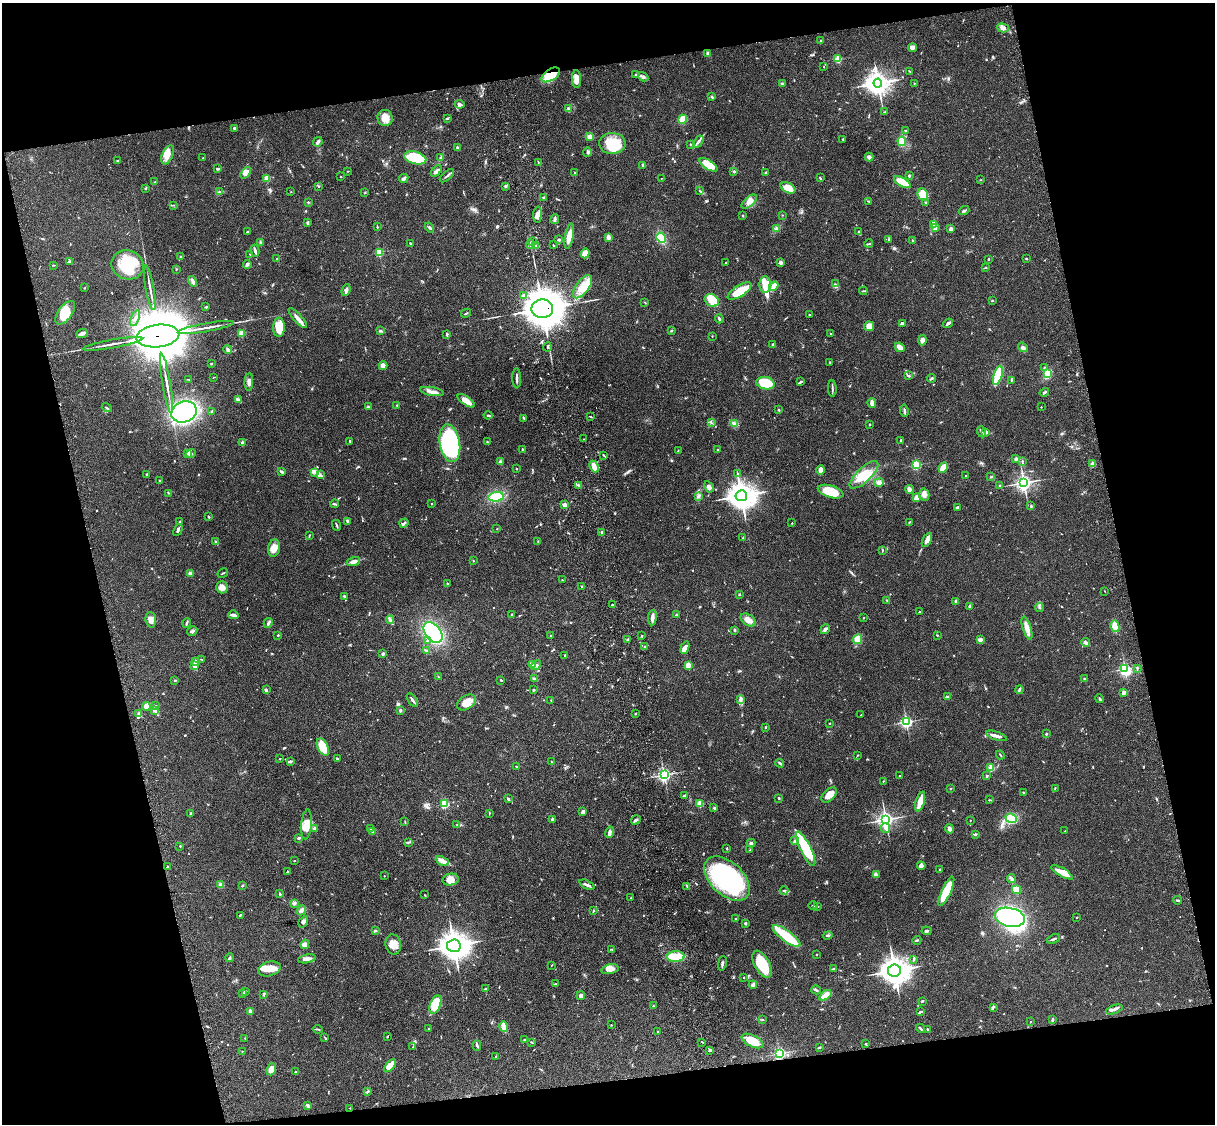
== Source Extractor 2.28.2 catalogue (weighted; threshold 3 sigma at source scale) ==
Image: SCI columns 121-4969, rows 276-4762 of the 5087 x 4925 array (HDU 1 of 3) = the unmasked area's bounding box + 8 px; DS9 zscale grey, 4 x 4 block average (1 PNG px = mean of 4 x 4 image px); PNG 1217 x 1126 px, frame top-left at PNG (2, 3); each listed source drawn as its Kron ellipse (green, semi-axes under 4 px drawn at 4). Shown black and unused: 26% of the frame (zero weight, under 3 of 4 exposures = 6% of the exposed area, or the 3 px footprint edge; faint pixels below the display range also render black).
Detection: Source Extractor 2.28.2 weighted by HDU 2 'WHT'. Background 0.0863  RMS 0.0061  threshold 0.0276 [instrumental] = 3 sigma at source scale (4.5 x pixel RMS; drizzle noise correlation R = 1.50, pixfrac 1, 0.05/0.05 arcsec/px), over >= 5 px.
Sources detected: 791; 3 too faint to see at this stretch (4 x 4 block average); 9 inside a brighter object's white glare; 1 cosmic-ray / hot-pixel residue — neither listed nor drawn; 14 coinciding with a brighter row at this scale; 46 inside a brighter listed object's ellipse — not listed separately; of the other 718, all 500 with FLUX_AUTO >= 1.75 (the completeness limit of this list) listed and drawn (218 fainter detections not listed), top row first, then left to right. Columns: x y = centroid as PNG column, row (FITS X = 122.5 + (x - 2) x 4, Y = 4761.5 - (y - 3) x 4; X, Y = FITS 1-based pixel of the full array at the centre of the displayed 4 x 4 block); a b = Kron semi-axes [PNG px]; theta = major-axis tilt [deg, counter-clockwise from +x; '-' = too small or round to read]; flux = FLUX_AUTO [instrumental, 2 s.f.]
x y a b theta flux
1003 28 6 3 -16 12
821 41 2 2 - 15
912 47 4 3 - 17
708 53 3 3 - 7.4
838 59 2 2 - 180
824 67 2 2 - 2.1
909 71 3 2 - 1.8
551 75 10 5 33 120
636 75 3 2 - 3.8
643 77 5 3 - 9.2
577 79 9 4 -88 27
782 83 2 2 - 5
878 83 4 4 - 2300
914 83 2 2 - 2
712 97 3 2 - 5
459 104 5 3 - 10
568 109 3 2 - 4.8
885 111 3 2 - 1.9
385 118 8 7 - 43
447 118 3 2 - 3.9
683 119 5 4 - 42
234 128 2 2 - 20
905 131 2 2 - 4.3
590 137 3 3 - 15
843 139 2 2 - 2.9
902 141 4 4 - 60
318 142 5 2 - 11
698 142 7 3 54 9.2
612 143 13 10 3 120
690 144 2 2 - 1.8
457 148 3 3 - 4.5
588 152 4 3 - 7.2
168 155 10 5 66 43
441 157 3 2 - 3.3
869 157 4 3 - 11
203 158 3 2 - 2.2
415 158 11 6 -16 150
118 161 2 2 - 4.6
538 162 2 2 - 2.2
643 165 3 3 - 5.4
708 165 10 4 -33 69
218 169 3 2 - 6.3
347 171 2 2 - 2.1
436 171 7 3 46 15
734 171 2 2 - 15
575 172 2 2 - 2.1
766 172 2 2 - 4.6
246 173 6 3 52 13
909 175 2 2 - 22
447 176 9 2 41 8.3
341 177 2 2 - 2.8
267 178 2 2 - 130
404 178 5 3 - 9.2
661 178 2 2 - 1.9
820 178 3 2 - 3.3
981 180 2 2 - 1.9
155 182 3 2 - 2.5
902 182 9 4 -30 79
319 186 3 2 - 1.8
505 186 2 2 - 6.8
146 188 3 2 - 4
788 188 8 5 -27 68
291 191 2 2 - 2.9
699 191 4 2 - 3.1
219 192 3 2 - 3
365 193 3 2 - 2.4
923 195 6 5 - 70
544 198 3 2 - 5.7
749 201 9 5 41 23
869 201 3 2 - 3
308 202 2 2 - 4.5
926 203 2 2 - 3.1
173 205 3 2 - 2.3
964 211 5 2 - 6.7
537 215 8 4 85 18
782 215 2 2 - 1.8
742 216 3 2 - 4
555 219 5 3 - 8.3
307 222 3 2 - 3.5
933 224 3 2 - 4.8
377 227 2 2 - 3.3
430 228 5 3 - 6.8
935 228 4 2 - 3.8
776 229 2 2 - 3.3
951 229 2 2 - 40
247 232 3 2 - 3.8
859 232 3 2 - 7.9
569 236 13 4 79 45
608 237 3 3 - 17
661 238 5 3 - 96
889 239 3 2 - 8.6
559 240 3 2 - 6.5
912 240 3 2 - 2.3
533 241 3 2 - 3.2
260 242 2 2 - 2.2
410 244 3 2 - 4.4
530 244 5 2 - 6.8
869 244 4 2 - 4.8
553 245 3 2 - 2.6
535 246 4 3 - 7.5
255 251 6 3 -75 9.7
379 252 2 2 - 240
585 253 5 4 - 37
250 255 3 2 - 2
181 256 2 2 - 1.8
277 259 2 2 - 1.8
988 259 2 2 - 4.1
1026 259 2 2 - 3.8
70 261 4 2 - 3.9
781 262 4 3 - 9.1
725 263 2 2 - 2.5
247 264 4 4 - 6.8
53 265 2 2 - 2.3
128 265 16 14 -20 150
986 268 3 2 - 2.4
176 270 2 2 - 2.3
192 281 5 2 - 7.8
835 284 2 2 - 3.3
765 285 8 5 -86 48
774 286 5 3 - 39
582 287 13 6 53 47
85 288 3 2 - 2.3
150 288 22 2 -80 20
346 290 6 3 71 8.9
740 291 13 5 32 65
863 291 4 2 - 3.2
524 295 4 3 - 7.1
712 300 7 6 - 43
992 301 3 2 - 2.8
645 302 3 2 - 2
206 307 3 2 - 4.2
542 309 11 9 -1 10000
65 313 14 7 53 68
466 313 5 2 - 3.8
809 315 2 2 - 3.7
135 318 8 2 70 9.6
298 318 13 3 -48 21
719 319 4 2 - 5.5
948 323 5 2 - 9.2
902 324 3 3 - 8.8
869 326 5 5 - 28
279 327 10 5 89 75
206 328 29 2 10 29
380 331 3 2 - 6.5
671 331 3 2 - 2.4
82 333 6 3 24 15
241 333 2 2 - 140
831 334 2 2 - 2.8
447 335 3 2 - 3
158 336 21 11 7 29000
712 336 2 2 - 2.4
922 340 5 4 - 14
112 344 30 2 10 26
773 344 3 2 - 3.5
547 347 4 2 - 3.5
900 347 5 3 - 28
1023 347 5 3 - 9.5
228 349 4 3 - 7.3
830 362 2 2 - 1.8
211 364 3 2 - 2.5
383 366 4 4 - 22
1044 367 2 2 - 2.4
1048 374 3 2 - 93
909 375 2 2 - 2.1
998 375 9 3 72 260
214 377 4 2 - 1.9
517 378 10 2 -88 9.3
932 378 4 2 - 5.6
189 379 2 2 - 2.3
1011 380 2 2 - 2.8
249 382 9 3 87 12
801 382 3 2 - 3.2
166 383 30 2 -80 29
765 383 9 6 -13 140
832 388 8 2 -88 7.9
432 392 12 3 -10 22
1044 392 5 2 - 7.1
239 399 4 2 - 6.6
466 401 10 4 -35 43
872 403 5 2 - 27
397 405 2 2 - 2.7
368 407 4 2 - 3.7
1041 407 2 2 - 3.4
107 408 5 2 - 3.9
779 410 3 2 - 3.5
212 411 3 2 - 7.6
904 411 6 2 -80 6.6
184 412 13 10 20 670
488 415 4 2 - 5
591 417 3 2 - 3.9
524 418 3 2 - 2.6
711 422 2 2 - 2.8
735 424 4 3 - 8.4
870 424 2 2 - 2.3
982 432 5 2 - 7.9
986 432 3 3 - 8.9
584 439 2 2 - 1.8
901 440 3 2 - 3.7
350 441 3 2 - 1.9
487 441 2 2 - 2.3
242 443 3 2 - 8.6
450 443 19 10 -80 420
522 449 2 2 - 2.2
718 450 2 2 - 3.8
678 451 3 2 - 2.4
188 454 3 3 - 5.1
191 454 5 2 - 5.3
604 455 4 2 - 2.9
1016 459 2 2 - 11
1022 461 3 2 - 3.5
500 462 3 2 - 6.7
1092 464 4 2 - 17
916 465 2 2 - 350
594 466 6 3 -65 36
943 468 5 4 - 43
516 469 2 2 - 1.8
821 470 5 3 - 26
281 471 4 2 - 8.2
315 472 3 2 - 3
147 474 3 2 - 3.5
738 474 3 2 - 3
320 475 4 2 - 5.3
864 475 18 7 43 80
965 476 2 2 - 3.7
991 477 3 2 - 2.4
160 481 3 2 - 2
879 482 5 4 - 12
1024 483 3 3 - 1300
578 485 2 2 - 2.6
1000 485 2 2 - 4.4
709 487 6 3 -60 9.3
909 489 4 3 - 22
831 492 13 6 -17 110
168 493 2 2 - 2.8
924 495 6 5 - 16
698 496 4 2 - 5.6
741 496 6 5 - 4600
496 497 7 4 8 81
917 498 4 3 - 22
335 504 4 2 - 4.7
432 504 2 2 - 2.7
564 505 3 2 - 10
1031 506 2 2 - 14
957 508 3 2 - 8
209 517 3 2 - 3
347 521 3 2 - 4.2
180 522 3 2 - 3.6
910 522 3 2 - 2.6
404 523 5 2 - 4.8
792 523 2 2 - 2.4
336 525 5 2 - 4.5
497 529 2 2 - 1.8
178 530 6 2 62 6.6
602 532 2 2 - 10
309 536 3 2 - 2.2
743 538 2 2 - 2.4
927 540 8 4 62 19
538 541 3 2 - 2.2
216 542 3 2 - 5
274 548 9 5 81 32
883 550 2 2 - 2.1
353 561 7 4 19 16
473 561 2 2 - 1.8
190 573 2 2 - 49
223 573 5 2 - 3
562 580 2 2 - 2.7
448 584 3 2 - 4.8
581 586 2 2 - 2.1
222 587 6 5 - 28
1105 591 2 2 - 2
739 595 3 2 - 2.9
344 596 3 2 - 8.1
887 601 3 2 - 2.1
956 601 3 2 - 8.7
613 605 3 2 - 4
970 606 2 2 - 31
1040 607 4 2 - 4.5
920 612 2 2 - 1.9
512 614 2 2 - 2.6
233 615 5 2 - 14
676 615 2 2 - 7.8
652 617 8 3 85 16
864 618 3 2 - 1.9
151 620 8 5 -85 21
390 620 4 3 - 7.6
748 620 8 5 -34 24
187 623 5 2 - 5.6
268 623 5 3 - 7.9
1115 626 6 4 -79 45
1027 628 12 4 -72 25
825 629 5 3 - 13
735 630 3 2 - 5.6
192 631 5 3 - 8.1
433 632 12 7 -50 440
278 635 2 2 - 3.7
937 635 2 2 - 4.1
551 636 2 2 - 6.7
642 636 2 2 - 2.8
627 639 2 2 - 3.2
858 639 5 4 - 37
980 640 3 2 - 18
427 641 2 2 - 2.6
1085 642 4 3 - 11
645 646 2 2 - 5.1
685 648 6 3 68 28
426 650 3 2 - 4.1
383 654 2 2 - 27
565 655 2 2 - 2.3
201 659 2 2 - 1.9
196 662 3 2 - 20
532 665 2 2 - 3
536 665 6 3 41 8
688 665 2 2 - 100
195 666 3 2 - 28
1137 668 3 2 - 3.3
1125 669 2 2 - 640
438 677 2 2 - 2.2
535 679 4 3 - 7.6
1085 679 3 2 - 7.8
175 680 2 2 - 2.8
501 680 3 2 - 2.8
266 690 3 2 - 3.3
533 690 2 2 - 4.4
1019 690 4 2 - 7.9
1123 692 2 2 - 63
947 697 3 2 - 6.7
1099 699 4 2 - 4.7
413 700 8 2 -56 8.2
551 700 2 2 - 1.9
740 700 3 3 - 6.6
466 702 10 6 32 47
146 706 4 3 - 32
155 706 3 2 - 4
155 710 4 3 - 13
400 710 3 3 - 5.3
139 713 3 2 - 4.8
635 713 2 2 - 2.9
861 715 2 2 - 2.9
906 722 2 2 - 630
830 723 2 2 - 2.9
766 727 2 2 - 2.4
1046 734 2 2 - 14
996 736 11 3 -19 16
323 747 9 5 -65 77
857 755 2 2 - 2.6
1000 755 5 2 - 2.7
280 759 2 2 - 2
337 759 4 2 - 4
290 762 4 2 - 4.1
551 762 2 2 - 1.9
780 763 4 2 - 6.1
516 766 3 2 - 2.2
991 768 2 2 - 180
664 775 3 3 - 770
900 776 2 2 - 3
987 776 2 2 - 5.7
883 781 2 2 - 2.2
950 788 2 2 - 2.1
1055 788 3 2 - 2.6
1024 792 3 2 - 3.1
684 795 4 2 - 4.2
829 795 9 5 44 34
779 798 3 2 - 3.1
508 799 4 2 - 5.3
989 800 3 2 - 2.3
920 802 10 3 74 61
444 804 2 2 - 290
700 804 2 2 - 160
714 808 3 2 - 3.6
583 812 3 2 - 13
190 813 3 2 - 3.2
489 813 3 2 - 2
1011 818 6 4 -22 140
552 819 4 2 - 7.7
636 820 5 2 - 8.6
886 820 3 3 - 1300
970 820 2 2 - 1.8
405 822 3 2 - 2.1
306 824 15 5 85 37
457 825 3 2 - 3.1
315 828 3 2 - 8.6
885 828 5 3 - 9
370 829 3 2 - 2
949 829 5 3 - 18
1065 831 2 2 - 2.1
373 832 2 2 - 7.2
609 832 6 3 70 12
975 834 3 2 - 5.9
299 838 3 2 - 7.7
795 841 4 3 - 8.1
409 842 3 2 - 3.1
751 843 4 3 - 5.9
180 846 2 2 - 7.4
727 848 2 2 - 3
806 849 19 5 -64 230
750 850 2 2 - 2.3
294 861 2 2 - 1.9
442 861 7 4 -27 18
921 866 4 3 - 25
167 867 2 2 - 2.1
940 869 2 2 - 2.4
287 871 2 2 - 4.1
1062 872 12 4 -30 39
876 875 3 2 - 4.6
384 876 2 2 - 2.1
727 878 27 16 -44 500
450 879 8 6 13 40
1011 879 4 2 - 5.3
221 885 2 2 - 98
587 885 8 2 -25 13
242 886 3 2 - 2.1
687 886 3 2 - 3.3
784 890 4 2 - 4.7
1017 890 5 4 - 45
946 891 16 4 65 140
280 894 3 2 - 3.8
425 895 2 2 - 2
631 898 2 2 - 2.1
1178 900 4 2 - 6.5
295 903 3 3 - 5.3
813 906 5 2 - 4.9
818 907 2 2 - 2.2
301 910 5 4 - 10
593 911 3 2 - 4.1
240 915 3 2 - 5.9
1010 917 15 9 -12 560
1077 917 2 2 - 2.4
735 919 2 2 - 2.2
303 922 6 4 58 9.7
745 923 2 2 - 23
375 931 3 3 - 4.3
927 931 5 3 - 6.8
787 936 17 5 -36 190
828 936 4 2 - 5.2
1054 939 6 2 23 5.2
917 940 4 2 - 2.9
305 944 5 3 - 10
393 944 10 7 -80 36
454 946 7 6 - 4200
612 949 4 2 - 2.9
817 955 2 2 - 1.8
676 957 9 5 1 80
229 958 4 2 - 5.2
307 959 9 3 11 16
914 959 4 2 - 3.6
722 963 7 2 80 7.6
762 964 15 7 -61 120
551 965 2 2 - 1.7
269 969 11 7 17 53
610 969 9 4 14 23
833 969 3 2 - 5.6
894 971 6 6 - 4000
744 977 2 2 - 3.8
555 984 3 2 - 2.5
753 985 4 3 - 14
485 989 4 2 - 2.9
816 990 5 2 - 7.3
246 991 2 2 - 1.9
243 994 4 3 - 5.1
264 994 2 2 - 18
825 995 7 3 38 41
581 996 4 4 - 9.9
922 1001 2 2 - 6
435 1004 10 5 68 140
653 1006 2 2 - 2.2
993 1007 3 2 - 2.3
1114 1009 8 2 20 11
250 1011 2 2 - 59
920 1012 3 2 - 3
762 1020 4 2 - 2.6
1052 1020 3 2 - 6.2
1031 1021 2 2 - 2.6
611 1025 2 2 - 2.3
504 1027 5 3 - 51
920 1028 5 2 - 5
317 1029 5 2 - 3.9
429 1029 2 2 - 2.4
928 1029 3 2 - 3.4
658 1031 2 2 - 2.5
387 1036 2 2 - 3
325 1037 2 2 - 2.2
245 1038 2 2 - 1.8
524 1040 2 2 - 2.2
752 1041 12 5 -26 66
531 1042 3 2 - 2.2
702 1042 2 2 - 1.9
865 1044 3 2 - 3.5
477 1045 5 2 - 5.8
413 1047 2 2 - 1.7
819 1047 3 2 - 3.1
709 1050 2 2 - 7.5
242 1051 2 2 - 4.7
780 1053 2 2 - 560
495 1057 3 2 - 2.3
390 1066 7 4 50 52
271 1069 6 4 68 30
296 1072 3 3 - 5.8
368 1091 4 2 - 4.5
308 1105 4 3 - 7
350 1108 2 2 - 2.2
Overlapping masked pixels (flux is a lower limit): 4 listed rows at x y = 551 75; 542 309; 158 336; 780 1053
Diffuse or blended objects may show on this block-average render without a row.